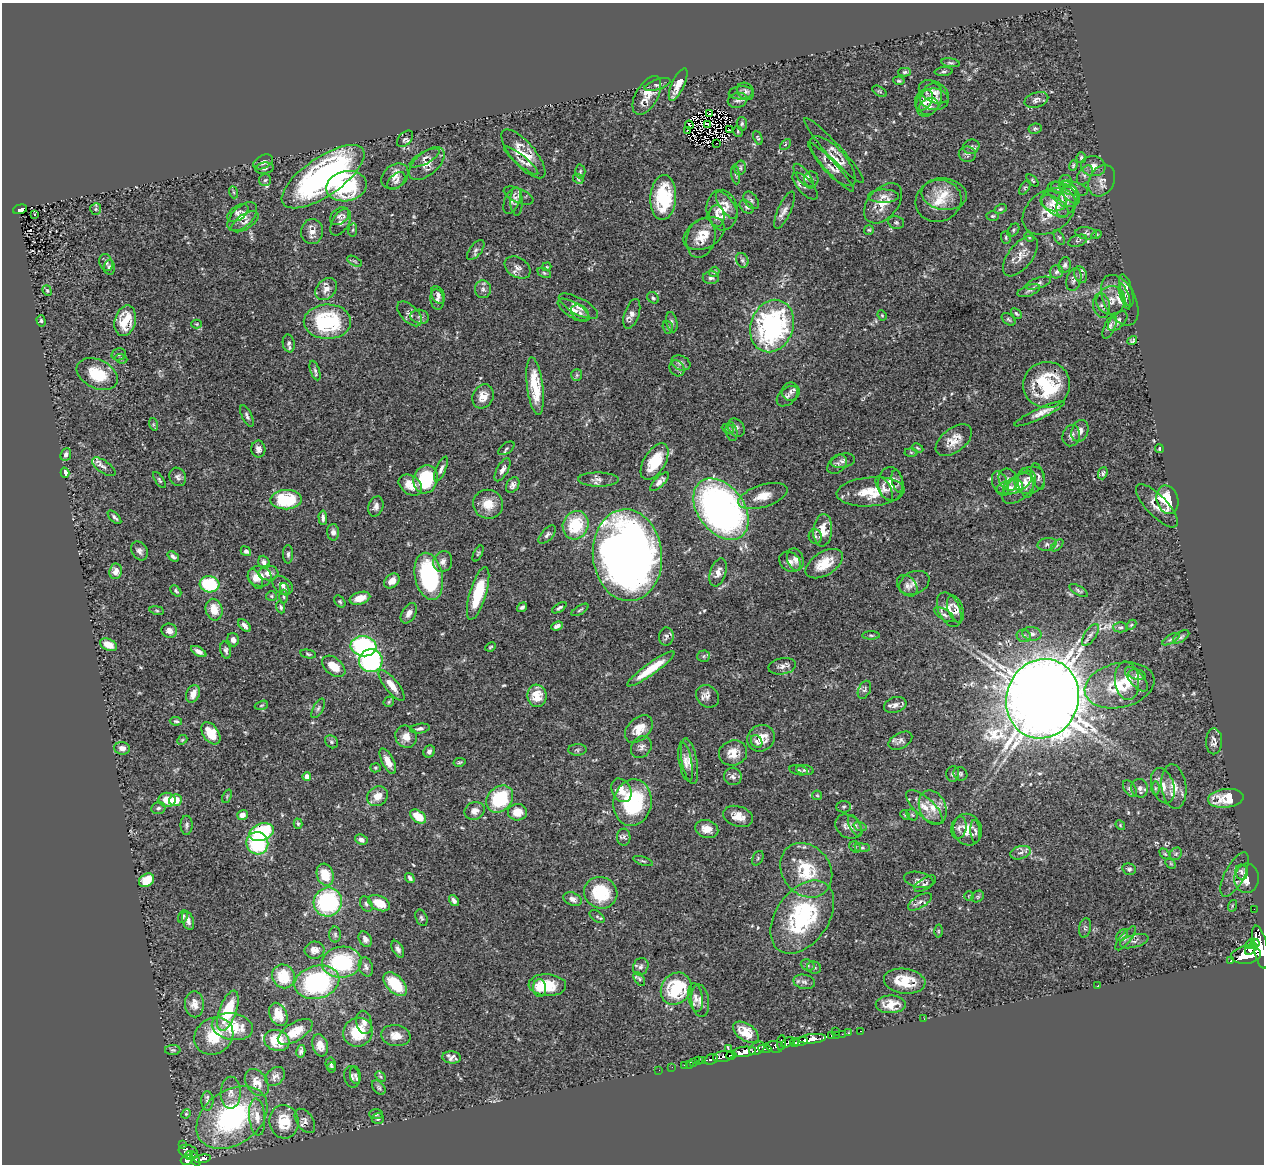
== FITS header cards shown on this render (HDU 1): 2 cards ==
NAXIS1  =                 1262
NAXIS2  =                 1162

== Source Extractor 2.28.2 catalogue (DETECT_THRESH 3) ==
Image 1262 x 1162 px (HDU 1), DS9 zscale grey, 1 PNG px = 1 image px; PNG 1266 x 1166 px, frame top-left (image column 1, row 1162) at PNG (2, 3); each listed source drawn as its Kron ellipse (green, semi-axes under 4 px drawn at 4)
Background 0.458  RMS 0.02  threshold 0.0614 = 3 sigma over >= 5 px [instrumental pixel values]
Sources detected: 535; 3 with non-positive FLUX_AUTO (blend fragments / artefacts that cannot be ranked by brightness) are neither listed nor drawn; of the other 532, the 500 brightest by FLUX_AUTO listed and drawn (32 fainter detections omitted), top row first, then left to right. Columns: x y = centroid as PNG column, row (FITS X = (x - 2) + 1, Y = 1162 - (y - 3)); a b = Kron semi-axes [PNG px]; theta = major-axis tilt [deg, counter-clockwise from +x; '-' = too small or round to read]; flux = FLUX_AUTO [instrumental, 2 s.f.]
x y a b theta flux
950 63 9 4 -9 2.7
944 71 9 4 4 2.5
905 72 6 4 2 2.5
899 81 5 3 - 2.1
678 84 18 6 65 19
658 85 13 5 18 4.4
745 91 9 8 - 5
879 91 8 4 -30 2.2
934 92 16 10 -26 11
741 93 12 6 4 6
647 95 21 11 60 22
934 99 14 10 -7 12
737 100 10 7 13 5.8
924 100 11 8 62 10
929 100 18 11 64 13
1036 100 12 7 17 5.8
929 107 10 8 25 5.7
709 114 3 2 - 1.9
742 124 7 5 -80 2.7
689 125 4 2 - 2.4
708 125 3 2 - 2.9
1035 129 6 5 - 2.6
729 130 3 2 - 5.7
687 131 3 3 - 3.8
738 131 6 4 -73 1.8
758 138 7 4 -67 2
405 139 10 6 46 3.9
716 143 2 2 - 1.8
785 144 6 4 45 1.8
971 147 8 7 - 4
834 150 43 7 -47 12
523 154 30 11 -49 34
967 154 8 7 - 4.2
425 158 16 6 28 6.1
1081 158 5 5 - 2.1
521 160 22 5 -39 6.8
833 161 31 12 -49 28
263 162 10 6 27 7
427 164 21 11 41 17
1073 165 5 4 - 1.7
1093 166 12 10 -10 10
831 167 33 5 -47 9.8
264 168 9 5 8 2.9
740 168 7 5 77 3.2
580 171 7 5 89 2.3
736 175 10 3 -82 2.4
1085 175 11 6 58 5.6
395 176 15 11 39 13
804 176 15 6 -53 6.6
323 177 48 19 34 420
578 179 6 4 -47 1.8
811 179 8 7 - 3.9
265 180 6 6 - 2.9
396 181 11 6 45 5.5
1033 181 7 3 -46 1.7
1066 181 6 6 - 2.9
1102 181 16 12 62 12
346 186 20 15 12 110
805 186 17 7 -47 5.8
1025 188 8 4 58 2.1
1058 188 7 5 -33 3.2
1073 188 15 7 -16 8
233 192 6 4 -70 2
1070 192 14 7 -52 7.3
944 194 22 16 -7 30
1063 194 17 10 -35 13
518 196 16 7 -23 4.2
883 196 15 6 0 8.4
663 198 22 13 87 88
751 200 10 6 -53 4.2
512 201 14 7 67 6.3
516 201 14 6 -89 4.1
938 201 23 21 20 32
1054 201 13 10 -7 12
1067 201 17 9 67 14
883 203 23 14 49 24
727 205 16 6 -54 9.3
1055 206 15 8 -36 12
746 207 8 5 -42 3.6
20 209 7 4 13 63
96 209 6 5 - 2.5
1000 209 6 4 26 2.2
722 210 20 15 -83 24
785 210 20 6 66 8.1
1049 211 29 20 35 37
238 213 12 7 34 5
34 214 3 3 - 2
340 216 11 7 37 5.8
717 216 11 7 -82 6.9
993 216 6 5 - 2.2
242 217 18 10 44 14
245 222 15 7 33 7.2
341 222 15 8 61 7
896 222 8 6 -10 3
353 230 7 3 81 2
869 230 5 5 - 1.7
1013 230 7 5 53 2.5
312 232 12 11 - 11
1086 233 11 6 -7 3.7
704 234 22 14 29 22
1097 235 5 4 - 1.6
1006 237 6 5 - 2.4
1029 237 5 3 - 1.6
1059 237 8 4 -62 2.4
701 238 20 14 75 19
1078 241 10 5 19 3
476 250 12 6 52 4.3
1020 256 24 12 52 17
742 260 7 6 - 3.7
355 261 8 3 -31 1.9
106 263 8 6 -72 4.3
1065 265 8 6 71 4
109 267 7 5 87 3.2
517 267 14 9 -33 8.7
547 267 5 3 - 1.6
714 272 5 4 - 2.2
1057 272 7 6 - 3.4
544 273 7 4 -26 2.4
1081 275 8 6 -69 3.3
711 278 8 6 1 3.8
1074 280 11 7 72 5
1038 283 13 5 18 4.1
326 289 12 9 46 10
483 289 9 8 - 5.6
1126 290 16 5 -74 11
47 291 5 4 - 1.7
1029 291 12 5 20 3.6
438 295 9 6 -61 4.9
1125 296 14 3 -71 4.4
653 298 6 5 - 2.4
437 299 10 6 -81 5.3
1111 300 14 14 - 16
1120 300 27 15 -63 21
1101 305 12 8 -80 6.7
578 306 22 8 -28 11
574 310 18 7 -31 9.3
580 313 10 7 -39 5.9
410 314 15 8 -45 7.7
632 314 15 7 71 8.5
1016 314 6 4 -44 2.2
882 315 5 4 - 1.7
420 317 9 7 -12 5.4
1009 319 8 5 -39 2.6
41 321 6 4 -74 2.3
125 321 15 10 75 40
1118 321 12 6 47 6
327 322 24 17 0 120
672 322 10 5 -78 3.7
197 324 5 4 - 1.6
772 326 27 21 69 280
668 327 6 5 - 2.6
1110 327 12 5 65 4.6
1132 340 5 3 - 2.1
289 343 9 6 -80 4
119 354 7 6 - 2.9
121 359 6 4 -21 2.1
681 363 10 7 -22 5.3
677 368 8 7 - 4.1
315 371 10 4 -71 3.5
97 374 22 14 -26 45
577 375 6 5 - 2.5
1047 385 23 23 - 100
535 386 29 8 -83 48
791 392 9 9 - 6.3
483 396 12 10 62 14
787 396 12 8 42 6.1
1039 414 28 5 25 12
247 416 11 5 -64 3.7
153 424 6 4 -72 2.1
736 428 10 7 -54 4.8
728 429 6 4 -25 1.8
732 431 10 5 -79 3.6
1080 431 11 8 71 8.4
1071 436 10 8 75 6.8
954 440 21 12 38 19
506 448 9 5 36 2.4
918 448 6 4 -28 1.7
258 449 8 7 - 5.7
1159 449 4 3 - 1.5
911 452 6 4 -1 1.8
66 455 6 5 - 4.6
843 461 12 7 13 5.6
655 462 20 10 58 52
837 464 11 8 46 5.1
104 467 14 6 -35 7.3
441 469 13 5 67 5.1
502 470 13 5 61 7.4
65 473 5 4 - 9
1103 473 6 4 72 2.4
1038 476 14 6 -75 4.5
178 477 9 8 - 5
426 479 14 12 72 82
159 480 9 4 -57 2.4
598 480 20 7 -1 8
1008 480 11 9 -63 8.7
1030 480 16 13 27 14
898 481 11 5 -77 4.2
659 482 12 5 45 7.1
1000 483 13 7 -68 7.2
1026 483 15 7 -82 10
891 484 17 12 -85 19
1017 484 16 8 29 11
410 485 13 9 -36 19
513 485 8 6 57 5.3
1010 487 13 7 13 7.8
884 488 13 6 -60 5.9
1019 488 21 11 44 15
871 492 34 14 4 41
763 496 25 11 17 22
286 500 16 9 2 78
1167 500 14 11 -73 64
488 504 15 14 - 22
376 506 10 7 69 6.6
1157 506 28 10 -46 14
721 509 34 23 -53 600
114 517 8 3 -45 3.2
323 518 7 3 -89 4.4
576 525 14 12 67 63
823 530 16 9 85 25
333 532 8 6 -88 5.6
547 535 11 5 48 4.3
815 536 7 6 - 3.6
1047 544 9 6 11 4.3
1057 545 7 3 44 2
139 551 10 7 -58 5.6
246 551 5 4 - 4.1
478 553 9 3 63 2
288 554 9 5 90 3.7
627 555 46 34 -84 1300
173 557 6 4 -40 3.7
795 559 11 8 -73 6.9
264 562 6 5 - 4.7
443 562 10 9 - 7.1
790 562 11 9 -40 8.3
824 564 20 11 32 33
116 571 8 6 82 9.6
718 572 14 8 72 10
268 573 10 7 2 9.1
260 576 12 10 -14 15
429 576 24 14 -78 170
255 579 10 6 -61 9
392 581 8 6 40 11
914 583 16 11 23 9.1
210 584 10 8 -6 79
283 585 11 8 -38 6.1
907 586 12 8 -50 6.7
285 589 6 4 -68 2.8
176 591 6 4 -47 2.5
1079 591 10 4 -30 2.9
478 593 27 8 73 57
271 596 5 5 - 2
284 597 7 3 -90 2.1
360 598 10 6 17 18
340 601 7 5 -50 2.3
281 607 6 4 -68 2.5
522 607 5 3 - 2.9
559 608 8 3 33 3.1
955 609 14 7 -71 9.7
157 610 7 4 -9 1.9
214 610 11 8 -77 21
580 610 9 3 32 2.3
949 610 18 10 -65 17
409 613 11 7 60 8.8
944 615 11 5 -33 5.2
1131 625 6 3 44 1.8
244 626 7 4 -44 5.8
557 626 6 4 21 4.2
1121 627 7 5 0 2.8
169 631 8 7 - 8.7
1032 634 9 7 -10 6.2
871 635 9 4 0 2.5
1090 635 12 6 57 5.6
666 636 9 7 88 4.4
1024 636 7 6 - 3.9
1181 637 9 5 34 3.2
1171 639 9 4 32 3
233 640 7 5 -71 5.3
108 645 9 5 -25 14
363 646 13 10 -8 170
491 647 5 3 - 1.7
226 650 9 5 -78 4
199 652 8 4 -30 7.6
308 654 8 4 -11 2.1
704 656 6 5 - 2.5
371 661 12 11 - 200
334 666 13 8 -39 23
782 666 14 8 10 7.1
651 669 29 6 35 37
1137 675 9 5 -10 3.3
1137 679 15 7 -48 6.8
1127 681 19 12 -83 23
392 685 19 6 -52 17
1120 685 35 22 13 55
864 690 9 6 64 3.7
193 694 9 6 66 14
537 696 11 9 -82 31
707 696 12 10 -42 8.5
1042 699 40 36 72 5100
389 702 6 4 48 1.9
261 705 7 4 19 2
895 705 11 7 17 7.3
318 708 11 5 61 3.6
176 721 6 3 -8 2.2
420 729 10 5 7 5
639 729 16 10 45 25
211 733 12 7 -55 32
406 737 11 10 - 13
761 738 14 13 - 22
182 740 5 4 - 1.8
757 741 7 5 -58 4.5
900 741 13 7 29 6.5
1214 741 13 8 89 8.3
331 742 7 5 -46 2.8
641 747 12 9 56 7
122 748 8 6 -4 8.2
577 750 9 5 2 3.4
429 751 6 5 - 4
733 753 14 12 18 18
388 761 14 6 -63 14
690 761 23 8 -80 13
460 762 6 4 11 2
686 762 20 6 -79 9.7
376 768 5 4 - 1.7
799 770 9 5 -11 2.6
805 770 9 5 -10 3.1
953 774 7 6 - 3.7
960 774 7 6 - 2.9
307 776 4 4 - 8.1
733 776 9 8 - 5.2
1163 786 18 11 -72 17
1174 786 22 12 -83 19
1140 788 9 8 - 5.8
1155 788 6 4 90 2.2
1130 789 9 5 -55 3.5
621 790 12 9 -61 15
817 795 5 5 - 2
227 796 7 4 67 1.7
377 796 11 9 37 16
1226 798 18 9 6 32
500 799 15 12 45 88
167 800 8 7 - 19
175 800 6 5 - 22
632 803 23 19 81 120
844 807 7 5 3 2.6
924 807 23 9 -42 19
158 808 7 6 - 3.4
933 808 18 13 -67 23
475 811 10 8 23 11
517 812 9 8 - 20
242 815 5 5 - 9.1
905 815 5 4 - 1.6
912 815 6 5 - 2
418 816 9 5 -36 28
738 816 15 10 -18 17
298 824 5 4 - 2.1
187 825 9 6 90 3.5
1120 825 5 4 - 1.6
855 826 12 5 -64 4.7
860 826 7 4 -19 2.5
848 827 14 11 -37 10
959 828 11 7 78 6.2
707 829 12 9 -16 13
967 830 16 14 -69 19
975 831 11 4 -85 3.8
262 832 12 8 20 110
624 837 8 6 -86 3.9
361 840 6 5 - 5.7
257 843 11 11 - 100
855 847 6 5 - 2.4
862 848 7 4 -7 2.4
1020 853 10 6 16 6.2
1165 854 6 4 -44 2
1176 854 7 5 46 2.9
758 858 8 5 61 2.3
643 861 10 3 -18 2.2
1171 863 6 4 -45 1.7
1129 869 7 5 -16 3.2
806 870 29 24 -52 64
1242 872 7 6 - 5.1
325 875 11 8 -73 34
1235 875 24 9 63 13
410 878 5 3 - 3.4
1247 878 15 12 87 28
147 880 8 6 34 32
919 880 15 7 -12 6.7
925 884 12 5 31 4.7
601 893 17 15 -25 66
969 896 5 5 - 1.7
978 896 7 5 36 2.5
573 899 9 6 -24 6.5
454 901 6 4 -54 4.9
328 902 14 14 - 150
920 902 13 6 31 6.6
379 903 12 7 -26 25
366 904 8 5 -62 3
1232 906 6 3 73 1.7
1254 909 2 2 - 3.4
597 916 8 5 -36 2.3
183 917 7 4 67 2.8
802 917 41 26 55 170
421 918 8 5 -66 3.1
188 921 9 5 -71 5.6
1085 928 10 6 80 3.3
938 931 6 4 -90 1.9
335 934 8 6 -89 3.3
1122 935 7 4 43 2.5
1126 938 15 5 51 4.8
365 939 8 6 -59 6.2
1134 941 15 6 16 6.1
1255 943 4 3 - 270
1250 944 5 4 - 240
1260 947 22 7 -78 2300
398 949 9 5 -60 4.9
1251 949 7 4 47 510
314 950 10 8 6 11
1246 955 15 9 7 2000
1231 961 3 3 - 50
342 962 20 15 6 120
808 965 7 5 -21 2.8
366 967 10 7 -74 5
641 967 9 7 62 5
814 968 7 6 - 3.2
283 976 12 11 - 44
639 979 8 4 -56 2.3
905 981 21 12 -7 41
317 982 23 16 14 180
804 982 11 7 -12 5.6
395 984 14 8 -46 57
547 985 19 11 -3 47
1098 986 3 2 - 4.6
540 988 9 6 -87 9.8
676 989 17 14 54 89
695 998 14 7 -82 7.7
700 1001 16 9 -82 10
194 1004 13 9 -86 13
891 1004 15 9 0 19
228 1011 21 8 70 61
278 1014 12 8 -65 25
924 1019 3 2 - 1.5
364 1022 12 8 -78 7.6
232 1027 21 13 -10 48
860 1031 3 2 - 8.9
295 1032 19 9 31 23
358 1032 15 14 - 51
746 1032 14 8 -34 26
836 1032 3 2 - 6.5
848 1033 3 2 - 10
842 1034 2 2 - 7
836 1035 2 2 - 10
214 1036 20 17 35 46
396 1036 15 10 -7 15
831 1036 3 3 - 21
812 1039 13 5 6 1000
277 1040 13 10 -19 38
787 1042 7 4 32 180
801 1042 7 3 15 510
781 1043 8 3 84 230
794 1043 4 3 - 210
320 1045 11 7 -73 14
775 1047 8 5 -6 220
757 1048 8 6 33 570
728 1049 3 2 - 12
765 1049 7 3 -3 270
173 1050 8 5 0 2.5
301 1051 6 4 77 3.7
744 1052 12 5 7 1400
731 1055 5 3 - 250
723 1056 10 5 9 630
452 1057 9 6 -6 6.1
711 1059 7 5 21 200
698 1060 3 2 - 4.4
703 1061 3 3 - 53
694 1063 4 3 - 21
331 1064 6 5 - 2.9
690 1064 3 2 - 6.9
684 1065 3 2 - 7.4
332 1067 5 4 - 2.2
672 1067 2 2 - 3.2
659 1070 2 2 - 5.4
355 1075 9 5 -81 4.1
275 1076 11 8 42 7.1
352 1077 11 7 -79 5.3
381 1077 6 4 -45 1.9
257 1083 15 10 -55 17
379 1088 8 5 -51 3.1
231 1093 16 10 89 12
207 1101 9 6 89 5.1
186 1114 5 4 - 1.6
376 1114 7 5 1 2.4
232 1117 39 27 35 230
257 1117 19 8 -85 15
378 1118 6 5 - 2.8
305 1121 13 8 -56 6.4
284 1122 17 14 -82 38
183 1144 4 3 - 13
188 1152 10 6 -18 240
189 1156 4 3 - 130
195 1159 8 3 -65 140
203 1159 8 4 8 71
187 1160 6 5 - 230
At the frame edge (FLAGS 8, measured only in part): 1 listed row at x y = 1260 947
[32 fainter detections neither listed nor drawn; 3 non-positive-flux detections neither listed nor drawn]